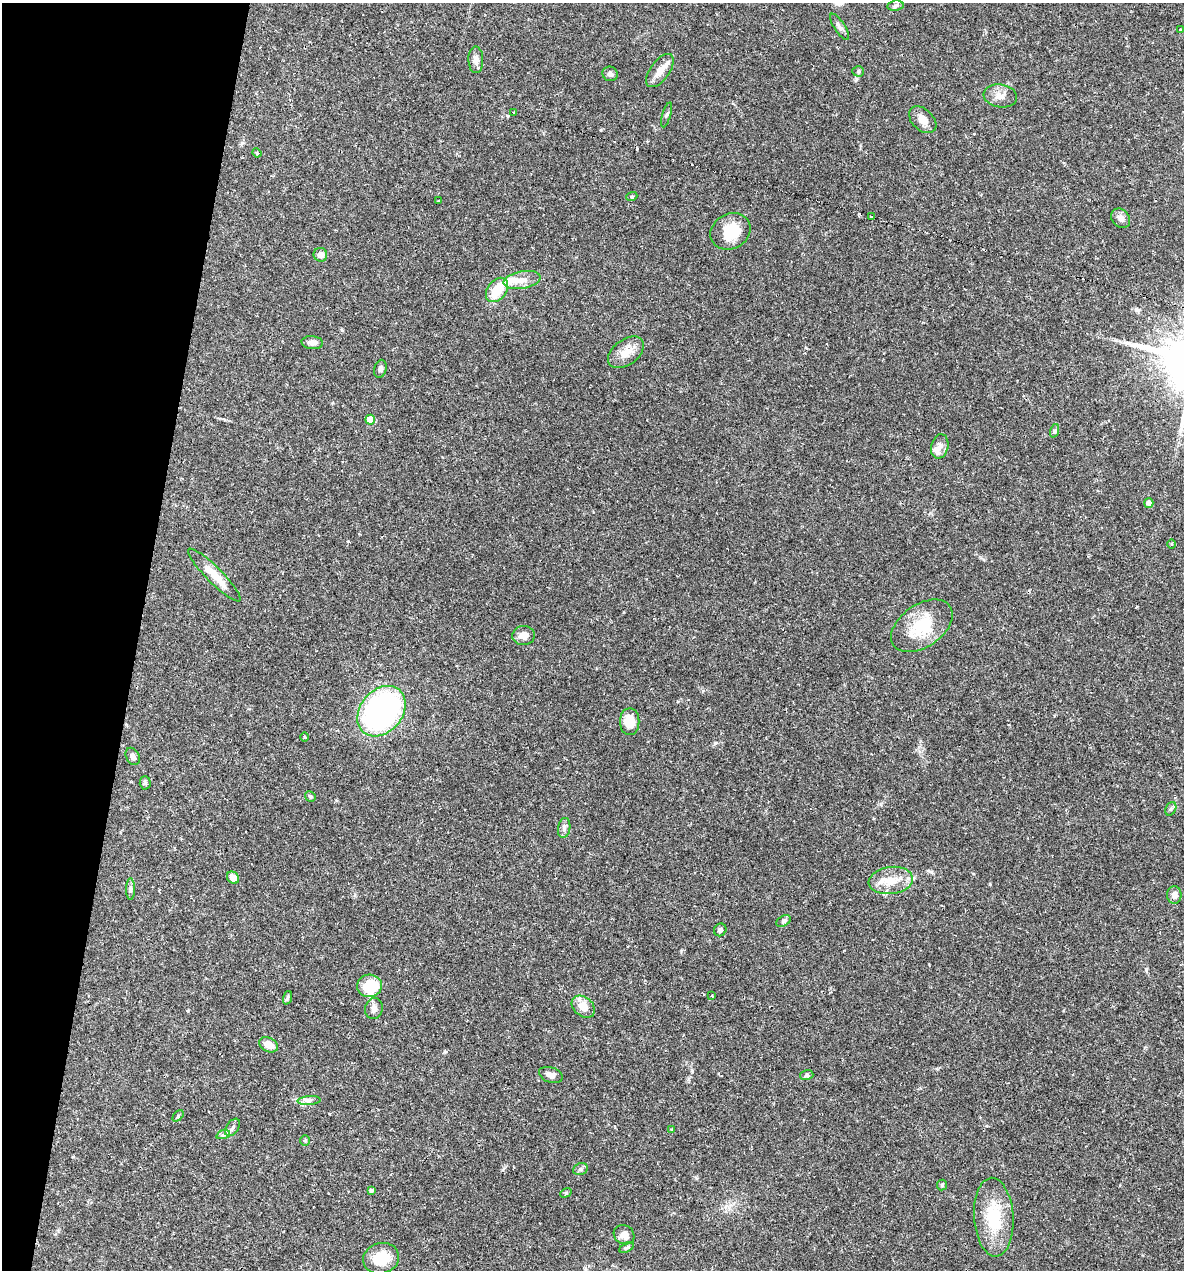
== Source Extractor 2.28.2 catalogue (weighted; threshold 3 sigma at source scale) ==
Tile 9 of 4 x 4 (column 1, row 3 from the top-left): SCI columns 246-1427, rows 1269-2536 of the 5092 x 5073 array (HDU 1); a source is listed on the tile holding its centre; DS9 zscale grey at full resolution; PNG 1186 x 1272 px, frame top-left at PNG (2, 3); each listed source drawn as its Kron ellipse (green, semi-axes under 4 px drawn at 4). Shown black and unused: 12% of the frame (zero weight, under 2 of 3 exposures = <1% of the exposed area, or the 3 px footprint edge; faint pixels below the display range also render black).
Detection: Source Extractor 2.28.2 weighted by HDU 2 'WHT'; one run over the whole footprint, this tile lists its part. Background 0.0426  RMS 0.0032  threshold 0.0144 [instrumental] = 3 sigma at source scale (4.5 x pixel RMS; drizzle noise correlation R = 1.50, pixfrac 1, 0.05/0.05 arcsec/px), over >= 5 px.
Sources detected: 79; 1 inside a brighter object's white glare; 5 cosmic-ray / hot-pixel residue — neither listed nor drawn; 6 inside a brighter listed object's ellipse — not listed separately; the other 67 listed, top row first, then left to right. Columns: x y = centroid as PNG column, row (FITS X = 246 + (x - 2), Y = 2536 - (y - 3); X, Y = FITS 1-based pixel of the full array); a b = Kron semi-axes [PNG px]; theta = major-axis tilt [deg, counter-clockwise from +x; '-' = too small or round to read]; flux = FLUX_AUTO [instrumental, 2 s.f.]
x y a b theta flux
896 6 8 5 7 0.73
840 27 15 5 -56 1.2
1180 30 4 3 - 0.43
476 60 13 7 -89 1.9
660 70 19 9 54 3
858 71 5 5 - 0.52
610 74 8 7 - 0.94
1000 96 17 11 -9 2.7
514 112 3 3 - 0.38
666 115 13 2 73 0.43
923 120 16 10 -44 2.8
257 153 5 3 - 0.39
632 196 6 3 19 0.36
439 201 3 2 - 0.29
872 217 3 3 - 9.3
1121 218 11 8 -49 1.6
730 231 21 17 28 9
320 255 7 6 - 2.3
522 280 19 8 10 2.9
497 290 13 9 53 6.8
312 343 11 6 -6 1.7
626 352 20 12 37 4
380 369 9 6 74 0.82
370 420 5 4 - 6
1054 431 7 4 71 0.57
940 446 12 8 75 1.7
1149 503 5 4 - 1.3
1172 544 4 3 - 0.3
214 575 36 8 -45 5.8
922 626 34 21 35 13
524 635 11 9 6 2.4
381 711 28 21 50 78
630 722 13 9 -90 5
304 737 4 3 - 0.27
133 756 9 6 -63 1.2
145 783 7 5 -88 0.58
310 796 5 5 - 0.55
1171 809 7 5 59 0.63
564 828 10 6 81 1
233 878 7 5 -52 2.7
891 880 22 13 7 5.8
130 889 11 4 90 0.84
1174 895 9 7 89 1.6
784 921 8 5 27 0.65
720 930 6 6 - 0.83
370 986 12 11 - 10
712 995 3 2 - 0.3
287 998 7 4 71 0.52
583 1007 13 9 -41 4.3
374 1009 10 8 71 1.5
268 1045 10 7 -28 3.5
551 1075 12 7 -19 1.6
807 1075 7 5 15 0.6
309 1101 11 4 4 1
178 1116 7 4 46 0.43
233 1127 10 6 56 1.1
671 1129 3 3 - 0.29
223 1135 7 4 18 0.74
305 1141 5 4 - 0.41
580 1169 7 6 - 0.76
942 1185 5 5 - 0.46
371 1191 4 4 - 1
566 1193 6 4 30 0.4
994 1217 39 19 -86 15
624 1235 10 9 - 2.2
626 1248 8 4 29 0.53
381 1258 18 15 15 8.1
Unlisted compact peaks at least as high as the median listed source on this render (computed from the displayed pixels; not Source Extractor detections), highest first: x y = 715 743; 1146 969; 990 884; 348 541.